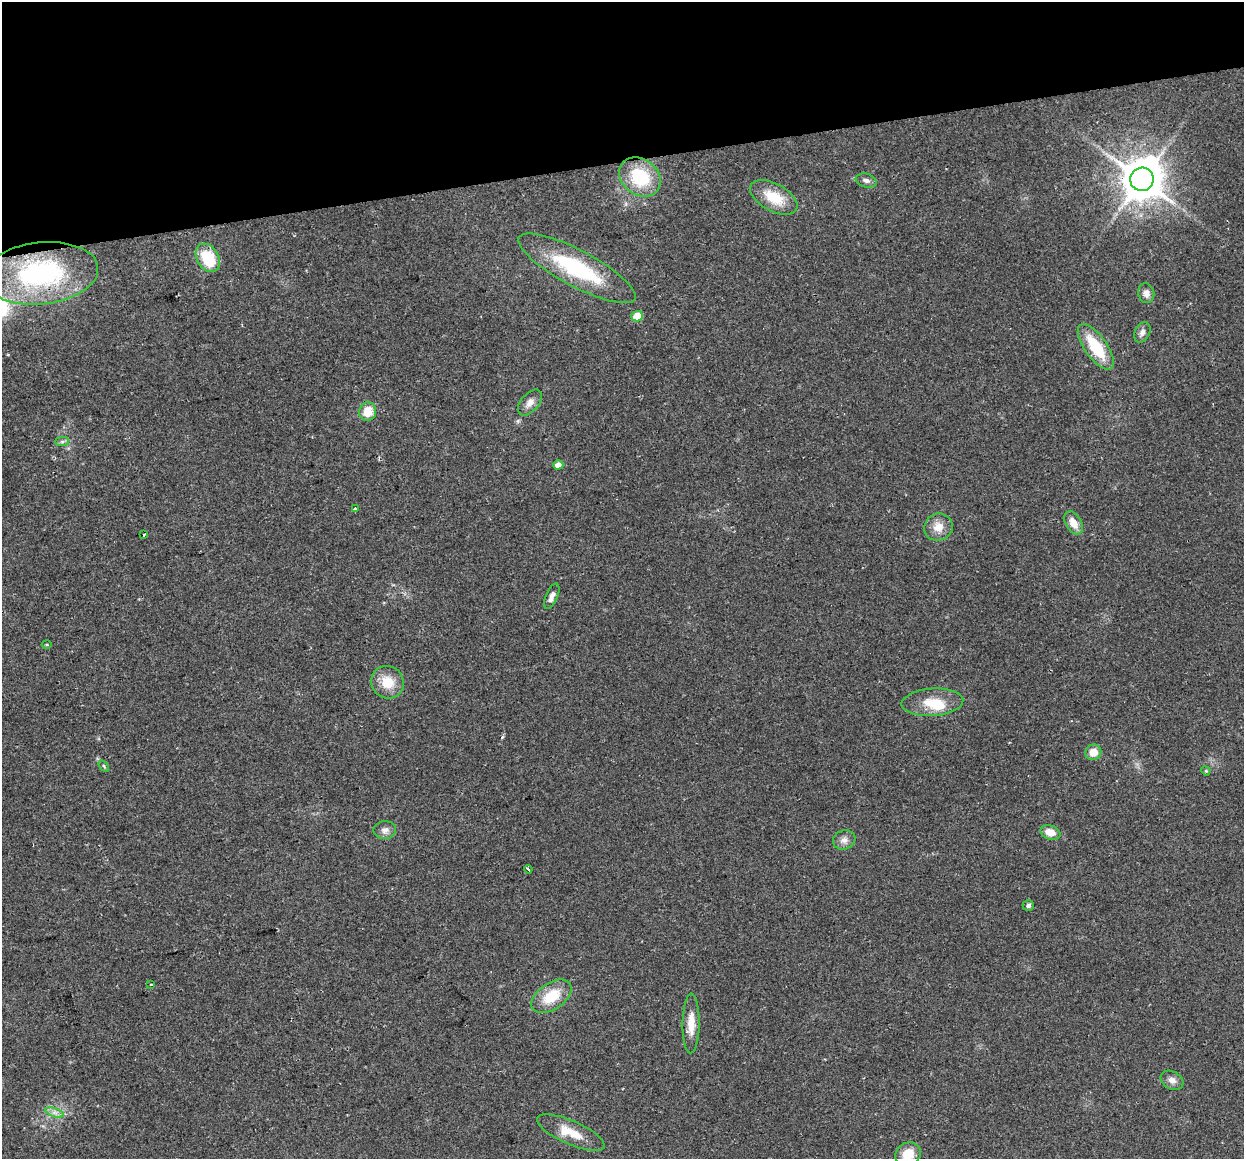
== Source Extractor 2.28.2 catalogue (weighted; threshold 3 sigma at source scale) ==
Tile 3 of 4 x 4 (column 3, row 1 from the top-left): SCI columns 2514-3755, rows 3559-4715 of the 5027 x 4754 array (HDU 1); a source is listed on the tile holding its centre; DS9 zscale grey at full resolution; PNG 1246 x 1161 px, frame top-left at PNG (2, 2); each listed source drawn as its Kron ellipse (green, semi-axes under 4 px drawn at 4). Shown black and unused: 14% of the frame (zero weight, under 2 of 3 exposures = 2% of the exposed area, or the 3 px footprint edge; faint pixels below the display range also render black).
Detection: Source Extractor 2.28.2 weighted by HDU 2 'WHT'; one run over the whole footprint, this tile lists its part. Background 0.108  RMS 0.011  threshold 0.0482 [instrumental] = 3 sigma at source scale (4.5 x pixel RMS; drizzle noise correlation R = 1.50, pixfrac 1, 0.0396/0.0396 arcsec/px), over >= 5 px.
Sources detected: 39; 1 inside a brighter listed object's ellipse — not listed separately; the other 38 listed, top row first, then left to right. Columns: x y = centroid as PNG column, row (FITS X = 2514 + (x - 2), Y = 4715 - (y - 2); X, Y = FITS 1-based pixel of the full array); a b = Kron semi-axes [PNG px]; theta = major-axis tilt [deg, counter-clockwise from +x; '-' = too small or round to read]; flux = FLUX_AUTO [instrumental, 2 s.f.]
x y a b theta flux
640 177 22 18 -38 55
1142 179 12 11 - 3200
866 180 10 6 -16 4.2
774 197 26 13 -29 28
208 258 15 11 -59 39
577 268 66 18 -28 93
41 273 57 31 6 170
1146 293 10 8 -75 5.9
637 316 5 5 - 20
1142 332 11 7 63 4.5
1096 347 27 11 -55 43
530 402 15 8 49 7.4
368 412 9 8 - 17
62 442 7 4 0 2.3
558 465 5 4 - 7.3
355 509 3 3 - 1.8
1074 523 13 8 -59 12
938 527 14 13 - 13
144 534 4 3 - 5.5
552 596 14 6 67 5.8
47 645 5 3 - 1.1
388 682 17 16 - 22
932 702 31 13 4 26
1093 752 8 7 - 13
104 766 6 3 -54 1.3
1206 771 5 4 - 1.1
385 830 11 9 2 5.5
1050 832 10 7 -18 12
844 840 11 9 19 6
528 869 4 2 - 1.2
1028 906 6 5 - 2.9
151 984 3 2 - 0.91
551 996 22 13 34 30
691 1023 30 8 90 17
1172 1080 12 8 -30 6.1
55 1113 9 4 -19 4.2
571 1132 37 11 -24 23
908 1154 13 11 36 18
Isophote crosses this tile's border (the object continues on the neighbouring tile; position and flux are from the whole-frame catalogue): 1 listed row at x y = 908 1154